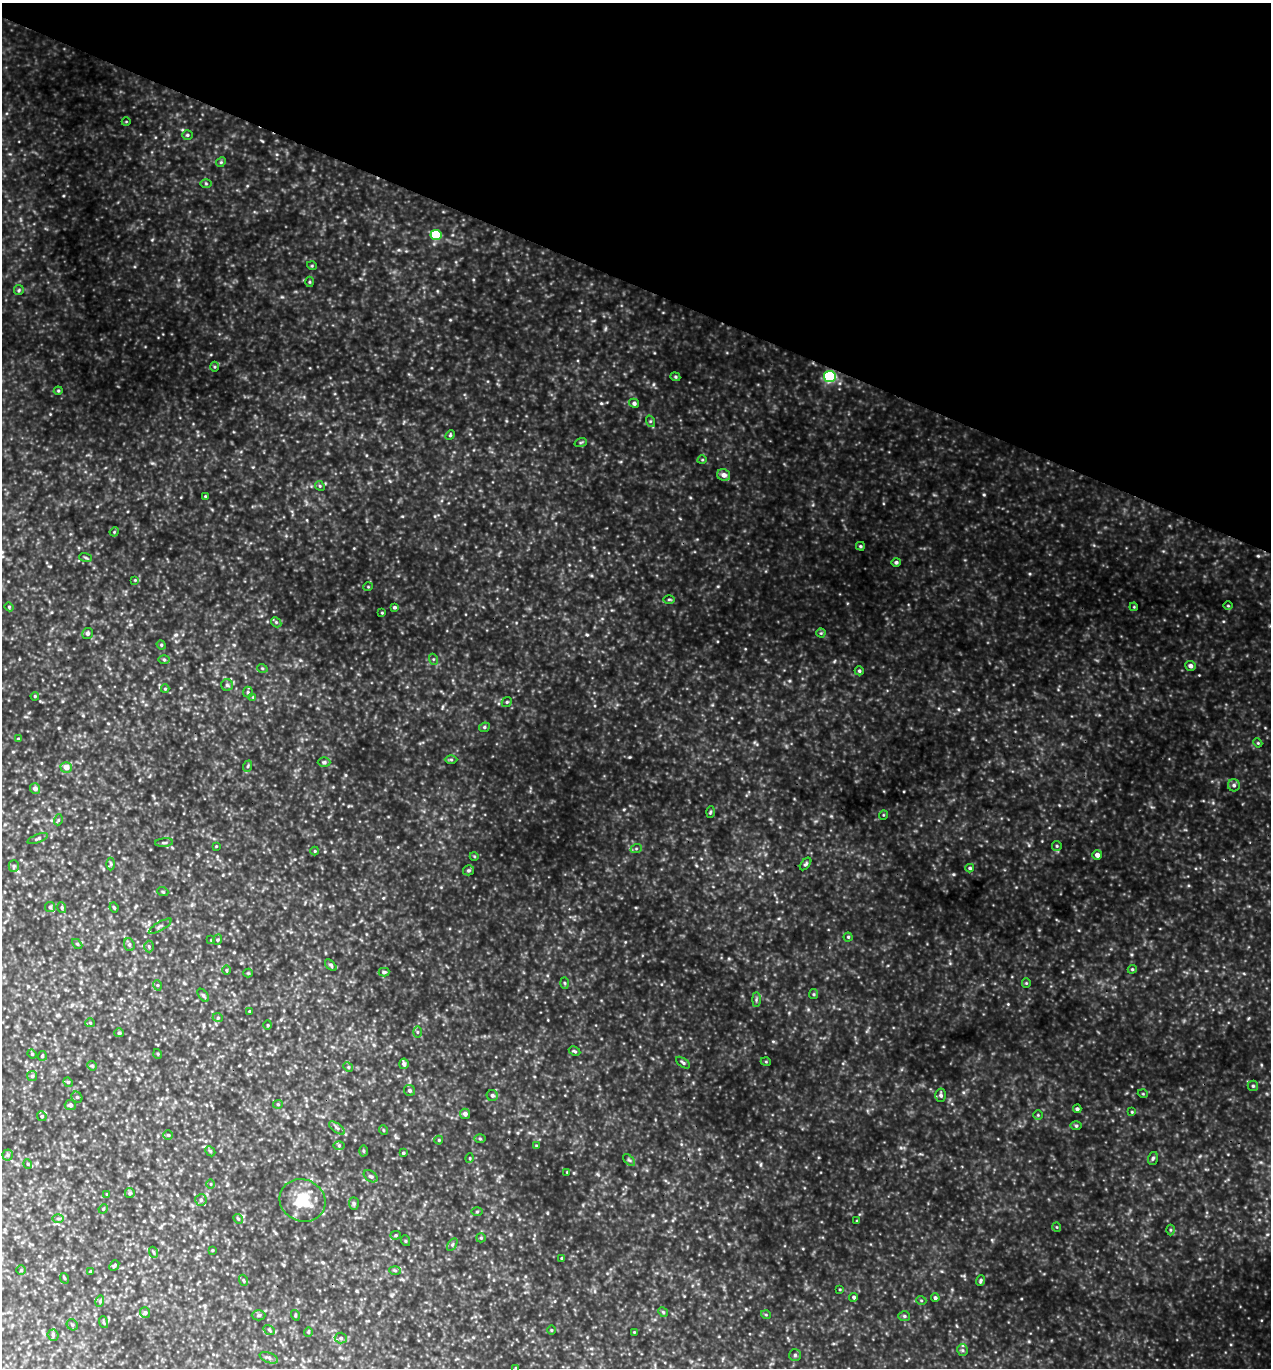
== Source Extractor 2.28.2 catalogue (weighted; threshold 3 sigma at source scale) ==
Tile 2 of 4 x 4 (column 2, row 1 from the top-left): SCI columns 1565-2833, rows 4124-5489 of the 5508 x 5494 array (HDU 1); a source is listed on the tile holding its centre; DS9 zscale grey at full resolution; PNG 1273 x 1370 px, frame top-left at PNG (2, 3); each listed source drawn as its Kron ellipse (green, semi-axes under 4 px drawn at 4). Shown black and unused: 21% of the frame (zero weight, under 3 of 5 exposures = <1% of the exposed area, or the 3 px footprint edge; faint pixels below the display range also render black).
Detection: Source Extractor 2.28.2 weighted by HDU 2 'WHT'; one run over the whole footprint, this tile lists its part. Background 0.736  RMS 0.12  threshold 0.525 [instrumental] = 3 sigma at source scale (4.5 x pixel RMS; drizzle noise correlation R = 1.50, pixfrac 1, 0.05/0.05 arcsec/px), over >= 5 px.
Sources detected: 192; all 192 listed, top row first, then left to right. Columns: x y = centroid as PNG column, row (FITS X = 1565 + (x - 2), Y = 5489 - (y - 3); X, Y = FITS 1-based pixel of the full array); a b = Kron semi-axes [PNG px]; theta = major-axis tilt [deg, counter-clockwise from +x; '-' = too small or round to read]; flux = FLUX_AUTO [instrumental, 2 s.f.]
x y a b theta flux
126 122 4 3 - 8.2
187 135 5 4 - 16
221 162 5 4 - 15
206 183 6 4 -1 14
436 235 5 5 - 580
312 266 5 3 - 10
309 282 5 3 - 12
19 290 5 4 - 15
215 367 5 3 - 12
675 377 5 4 - 14
830 377 6 5 - 1400
58 391 4 4 - 13
634 403 5 4 - 24
650 421 6 4 -73 16
450 435 5 4 - 14
581 442 6 4 19 15
702 460 5 3 - 9.6
724 475 6 5 - 63
320 486 5 4 - 13
205 496 3 3 - 9.4
114 532 5 4 - 11
860 546 4 3 - 15
86 558 6 3 -19 15
896 562 5 4 - 22
135 580 4 3 - 10
368 587 5 3 - 9.1
669 599 6 4 0 14
1228 606 5 3 - 10
9 607 4 4 - 12
394 607 4 4 - 21
1134 607 4 3 - 9
382 613 3 3 - 9.1
276 622 6 4 -46 19
87 633 5 5 - 28
821 633 4 4 - 14
161 645 5 4 - 15
433 659 5 3 - 13
164 660 6 4 -2 15
1190 666 5 5 - 39
262 668 5 3 - 11
859 671 4 4 - 19
227 685 6 6 - 23
165 689 4 4 - 12
248 692 5 5 - 15
35 696 4 3 - 12
253 697 4 4 - 10
507 702 5 4 - 15
484 727 5 4 - 18
18 739 4 3 - 18
1258 743 5 3 - 11
451 760 6 4 -1 15
324 762 6 4 0 20
248 766 6 3 71 15
66 767 6 5 - 93
1234 785 6 6 - 28
35 789 5 5 - 46
710 812 6 3 87 13
883 815 5 3 - 9.1
58 820 5 3 - 11
38 839 11 4 22 20
164 843 9 3 5 17
216 846 3 3 - 8
1057 846 5 5 - 16
636 849 6 3 20 16
315 851 4 4 - 11
1097 855 5 5 - 51
474 856 4 3 - 10
111 864 6 4 -90 16
806 864 7 4 51 21
14 866 5 5 - 17
970 868 4 4 - 18
468 870 5 5 - 18
163 892 5 3 - 11
50 907 5 5 - 19
114 907 5 3 - 12
62 908 5 3 - 15
160 926 13 3 31 23
848 937 4 4 - 14
211 940 3 3 - 8.4
217 940 5 3 - 12
77 944 6 3 -44 13
129 945 6 5 - 21
149 947 6 5 - 17
331 965 7 4 -46 19
1132 969 4 4 - 14
226 970 5 3 - 11
384 972 5 4 - 18
248 973 4 4 - 11
565 983 6 4 -88 14
1026 983 4 4 - 12
157 985 5 3 - 13
814 994 5 4 - 14
203 995 7 4 -54 18
756 1000 7 4 89 20
249 1011 3 2 - 10
218 1018 5 3 - 12
90 1023 5 4 - 12
268 1025 5 3 - 9.5
417 1032 6 4 -89 15
119 1033 5 4 - 13
575 1051 6 4 -27 16
32 1054 5 4 - 13
158 1054 5 3 - 9.8
42 1056 5 4 - 14
766 1062 5 3 - 10
683 1063 8 4 -35 21
404 1064 5 4 - 33
92 1066 5 4 - 16
348 1067 5 4 - 14
32 1076 5 5 - 18
68 1082 5 4 - 14
1253 1086 5 5 - 17
410 1090 6 5 - 24
1143 1094 5 3 - 9.8
492 1095 5 5 - 27
941 1095 6 5 - 27
77 1097 6 5 - 19
278 1104 5 4 - 13
70 1105 5 5 - 32
1077 1109 4 4 - 25
1132 1112 4 4 - 10
465 1114 5 5 - 40
1038 1115 4 4 - 13
42 1116 5 4 - 16
1076 1126 6 4 0 15
337 1128 9 4 -35 28
383 1130 5 3 - 9.4
168 1135 4 4 - 14
480 1139 6 4 -1 15
439 1140 4 4 - 11
339 1145 6 4 0 17
536 1146 4 4 - 11
210 1151 6 4 -45 15
364 1151 5 3 - 14
403 1153 3 3 - 11
8 1155 5 5 - 19
470 1158 5 3 - 10
1153 1158 6 5 - 19
629 1160 7 4 -43 19
28 1164 4 4 - 14
567 1172 3 3 - 8.6
371 1176 7 5 -36 25
211 1184 5 3 - 9.6
130 1193 5 4 - 16
107 1194 4 2 - 14
201 1200 6 6 - 24
302 1200 23 21 -26 350
354 1203 6 5 - 21
103 1209 5 4 - 10
477 1212 5 4 - 12
58 1219 6 4 0 17
238 1219 5 4 - 16
857 1221 3 3 - 12
1057 1227 5 3 - 9
1170 1230 5 3 - 13
396 1235 5 4 - 14
481 1238 5 4 - 12
406 1241 5 3 - 10
452 1245 7 4 59 19
212 1250 4 2 - 8.4
153 1252 5 3 - 14
562 1258 3 3 - 12
114 1265 6 4 50 17
21 1270 5 4 - 14
395 1270 6 4 -3 16
91 1271 3 3 - 10
64 1278 5 3 - 10
243 1280 5 3 - 11
980 1281 5 4 - 18
840 1289 3 2 - 8.8
854 1297 4 4 - 20
935 1298 4 4 - 21
921 1300 5 3 - 11
100 1301 6 3 74 16
663 1312 5 4 - 15
145 1313 5 5 - 24
259 1315 7 5 1 20
295 1315 5 3 - 11
766 1315 5 3 - 11
904 1316 6 5 - 20
103 1322 6 4 -71 16
72 1325 6 5 - 18
269 1330 6 4 -32 17
551 1330 5 3 - 9.8
308 1332 5 4 - 12
634 1332 3 3 - 7.9
53 1335 5 5 - 21
341 1338 6 5 - 25
962 1350 6 5 - 19
795 1355 6 6 - 21
269 1358 9 5 -21 34
516 1368 3 3 - 9.8
Overlapping masked pixels (flux is a lower limit): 1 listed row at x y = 830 377
Isophote crosses this tile's border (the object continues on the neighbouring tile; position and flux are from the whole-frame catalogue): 1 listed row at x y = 516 1368
Unlisted compact peaks at least as high as the median listed source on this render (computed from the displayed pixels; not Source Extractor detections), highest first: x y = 1258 556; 984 495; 601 403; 834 661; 953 874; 450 320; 630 757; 1248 1018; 262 141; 587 635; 1030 574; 653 384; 1008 1004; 152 240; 718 586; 63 196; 402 516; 1261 1065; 152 463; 50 414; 958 709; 282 297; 761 1164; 1029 845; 717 641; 963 1092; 789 681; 904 791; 690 497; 729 959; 1223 621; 176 635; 591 575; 839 383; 300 660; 992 1240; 770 819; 390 481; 624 809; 746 1309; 1261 1320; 574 1173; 625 942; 957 1326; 59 728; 773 1041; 1131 954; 547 1213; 831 816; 1021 1299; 277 154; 50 566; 1213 803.